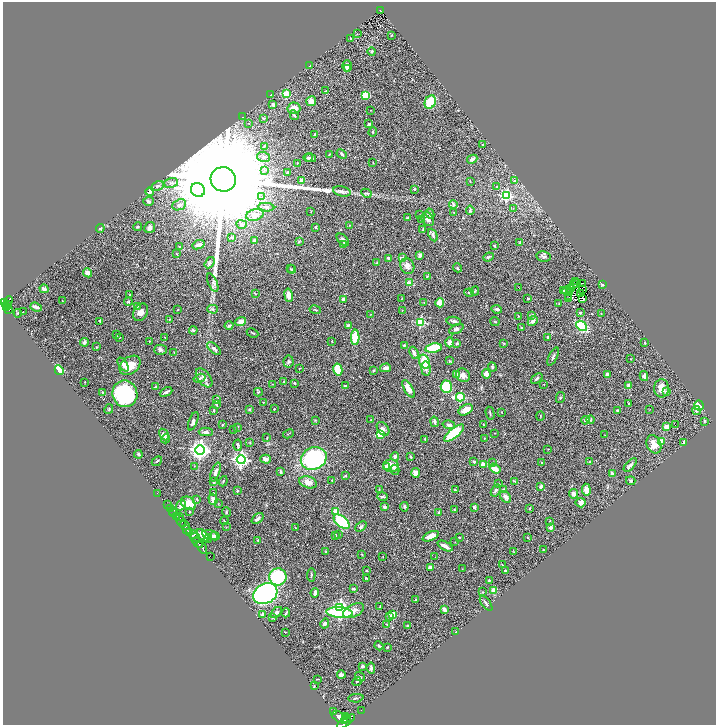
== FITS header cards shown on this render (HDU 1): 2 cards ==
NAXIS1  =                 1427
NAXIS2  =                 1445

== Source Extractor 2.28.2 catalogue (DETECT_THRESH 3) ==
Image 1427 x 1445 px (HDU 1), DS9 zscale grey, zoomed out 1/2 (1 PNG px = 2 x 2 image px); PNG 718 x 727 px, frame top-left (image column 2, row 1445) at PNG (3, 2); each listed source drawn as its Kron ellipse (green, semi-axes under 4 px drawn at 4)
Background 0.527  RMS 0.029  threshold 0.0873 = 3 sigma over >= 5 px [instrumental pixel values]
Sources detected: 457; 43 cannot appear on this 1/2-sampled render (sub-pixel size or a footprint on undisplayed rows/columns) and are neither listed nor drawn; the other 414 listed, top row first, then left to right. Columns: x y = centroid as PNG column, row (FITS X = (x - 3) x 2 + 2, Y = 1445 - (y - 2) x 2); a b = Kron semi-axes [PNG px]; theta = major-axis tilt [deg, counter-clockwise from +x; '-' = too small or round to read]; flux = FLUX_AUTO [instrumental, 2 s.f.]
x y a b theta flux
380 10 3 2 - 110
357 34 2 1 - 1.4
391 35 2 2 - 3.4
351 39 3 2 - 4.4
372 51 4 3 - 6.7
310 66 4 2 - 5.2
347 66 5 5 - 31
347 68 4 3 - 12
326 91 3 2 - 4
286 94 3 3 - 190
270 95 3 2 - 3.3
366 95 4 4 - 170
311 101 5 5 - 43
430 102 7 5 64 140
273 104 3 3 - 24
294 108 6 5 - 46
371 110 2 1 - 1.7
294 115 5 2 - 7.2
242 117 3 2 - 2.1
263 118 3 3 - 5.9
248 123 3 2 - 2.4
369 124 4 3 - 6.9
373 132 5 3 - 5.1
315 135 4 2 - 7.3
483 144 4 2 - 4.7
264 146 4 3 - 5.8
329 154 2 2 - 2.7
342 154 5 3 - 11
264 157 6 5 - 19
308 157 5 4 - 9.6
311 158 6 3 -11 11
472 159 5 3 - 18
373 162 3 1 - 1.8
298 163 2 2 - 3.4
264 170 4 2 - 5.5
288 172 3 2 - 8.9
223 179 13 12 - 430000
302 181 4 3 - 44
470 181 3 2 - 3.2
514 181 3 3 - 11
171 183 7 5 12 21
157 186 7 4 24 14
497 187 3 3 - 4
414 189 4 3 - 5.3
198 190 7 6 - 8600
150 191 4 3 - 22
342 191 9 5 -12 18
366 193 5 3 - 8.6
506 196 4 4 - 560
261 197 3 2 - 3.3
148 201 5 4 - 12
453 204 4 3 - 9.3
179 205 7 5 23 22
266 207 8 3 -5 13
513 208 3 2 - 2.3
470 210 5 3 - 7.4
311 212 2 2 - 2.5
454 212 3 3 - 3.4
430 214 5 4 - 12
255 215 9 5 15 53
420 215 2 2 - 3
407 218 3 2 - 5.5
422 219 3 2 - 3.7
428 219 7 6 - 27
242 224 5 3 - 13
349 225 2 2 - 2.4
138 227 4 3 - 6.3
315 227 3 2 - 5.5
100 228 4 4 - 7.8
150 228 5 5 - 24
423 230 4 2 - 5.4
433 235 7 4 -64 14
232 237 3 3 - 4.8
254 240 3 3 - 15
343 240 7 4 -46 16
299 241 3 3 - 5
520 242 4 3 - 4.8
198 245 6 3 21 22
343 245 3 3 - 4
179 246 3 2 - 3.9
494 246 2 2 - 5.5
176 254 3 2 - 2.3
420 255 4 3 - 13
488 257 5 3 - 7
544 257 7 5 -10 14
388 258 3 3 - 8.6
403 258 2 2 - 64
210 263 6 4 56 10
377 263 3 2 - 3.8
407 266 8 6 -62 31
457 268 5 3 - 5
290 269 2 2 - 2.1
292 269 4 3 - 5.6
88 273 4 4 - 22
427 277 4 2 - 3.1
576 281 2 1 - 2
213 283 10 4 -66 16
410 283 2 2 - 110
574 284 3 1 - 0.29
577 284 2 1 - 2.8
583 284 3 1 - 3.6
603 284 2 1 - 48
519 287 2 1 - 2
44 289 4 3 - 19
570 289 2 1 - 1.4
582 289 2 1 - 2.7
563 290 3 3 - 5
475 291 4 2 - 3.7
566 291 4 2 - 8.2
469 293 4 2 - 4.4
570 293 3 1 - 0.7
581 293 2 1 - 2.8
255 294 4 3 - 5
130 295 3 2 - 6.4
288 295 7 4 -80 38
569 296 2 1 - 2.5
528 298 2 2 - 5.9
569 298 3 2 - 24
344 299 4 3 - 18
402 299 3 2 - 2.7
583 299 2 1 - 0.41
62 301 2 1 - 2.2
8 302 6 4 62 530
128 302 4 3 - 4.9
4 303 3 2 - 290
424 303 2 2 - 2.7
440 303 4 3 - 110
559 304 3 2 - 2.3
8 305 2 1 - 59
137 306 4 3 - 6.1
7 307 2 2 - 110
36 307 6 2 -20 20
8 309 4 2 - 210
212 309 5 4 - 7.6
497 309 5 3 - 14
177 310 2 1 - 3.3
315 310 6 2 -11 4.7
402 310 2 1 - 1.6
23 312 2 2 - 78
140 312 9 6 60 35
580 312 2 2 - 21
18 313 4 3 - 5.5
601 313 3 2 - 2.6
371 314 3 2 - 2.3
532 315 4 3 - 6.4
519 316 3 2 - 3
169 319 3 3 - 4.3
100 321 3 2 - 5.3
241 321 5 3 - 48
454 321 7 3 -11 17
533 321 5 3 - 18
420 322 3 3 - 340
495 322 5 2 - 3.9
348 325 4 3 - 7.1
229 326 4 3 - 13
582 326 6 4 -39 340
521 328 3 2 - 6.2
456 329 8 4 27 16
193 330 4 2 - 7.6
252 333 6 2 -27 4.5
116 335 3 2 - 2.7
120 337 3 2 - 2
164 337 2 2 - 1.5
355 337 8 4 89 190
547 337 3 2 - 4.7
149 341 3 2 - 2.4
332 341 3 2 - 3
84 342 4 3 - 13
450 342 5 4 - 33
457 343 3 2 - 5.7
504 343 3 2 - 4.2
644 343 3 2 - 5.6
404 345 3 2 - 3.8
96 347 2 2 - 2.3
433 348 8 4 11 200
214 349 8 3 -39 13
160 350 6 5 - 16
174 352 3 2 - 2.2
414 353 6 2 -68 21
553 357 10 3 65 15
630 359 2 2 - 2.3
289 361 6 5 - 11
424 361 7 5 -70 140
449 361 3 3 - 4.2
123 364 8 4 -56 19
130 365 12 8 37 68
492 367 4 3 - 10
299 368 3 2 - 2.7
385 368 5 4 - 20
426 368 7 4 -82 17
338 369 6 4 -78 140
59 370 5 3 - 230
373 370 3 3 - 6.3
457 374 3 3 - 56
486 374 5 4 - 36
607 374 4 3 - 15
463 375 7 6 - 26
644 376 5 4 - 13
199 378 6 3 18 9
204 378 11 6 -53 30
537 378 6 2 40 9.8
284 381 3 2 - 3.1
85 382 3 2 - 2.7
295 383 2 2 - 5.9
272 384 3 2 - 2
544 385 2 2 - 2.4
345 386 4 2 - 7.4
629 386 4 3 - 24
155 387 3 2 - 4.1
446 387 6 5 - 260
662 388 9 7 -90 55
408 389 10 4 -60 52
103 392 2 2 - 4.7
166 392 7 2 26 13
258 392 4 3 - 6.4
666 392 4 3 - 18
125 394 13 12 - 640
460 397 4 3 - 400
560 398 5 3 - 6.2
216 400 4 3 - 4.2
263 402 2 2 - 3.8
628 403 2 2 - 5.1
216 404 3 2 - 7.8
699 406 5 5 - 120
109 409 5 3 - 6
250 409 3 2 - 10
274 409 2 2 - 3.5
650 409 3 1 - 1.7
213 410 4 3 - 4.4
466 410 7 5 27 58
617 410 3 2 - 11
696 410 4 3 - 9.2
502 412 3 1 - 1.9
490 413 6 2 -76 5.6
540 416 4 2 - 3.1
315 420 3 2 - 3.6
371 420 2 2 - 1.8
585 420 4 4 - 9.8
591 420 4 3 - 5.3
193 421 10 4 70 18
704 421 4 3 - 5.4
434 422 5 2 - 16
483 424 4 2 - 3.5
222 425 2 2 - 9.3
449 425 6 4 -14 20
676 425 2 1 - 22
237 427 4 3 - 5.2
667 427 3 3 - 48
233 429 3 2 - 2.6
383 429 8 5 -52 20
206 432 7 4 -1 20
454 433 12 5 39 260
495 433 2 2 - 2.1
288 434 5 2 - 4.1
380 434 4 4 - 80
164 435 6 3 -59 28
605 435 3 2 - 2.5
267 438 4 2 - 3.6
485 438 2 2 - 1.9
165 439 5 2 - 5.6
425 439 3 2 - 4.9
662 441 2 2 - 120
250 442 3 3 - 4
684 442 4 2 - 13
654 444 9 7 -65 72
238 445 5 3 - 6.8
548 449 3 2 - 1.6
200 450 5 4 - 3000
138 454 4 3 - 9.7
395 456 4 3 - 15
411 457 3 2 - 7.7
314 458 13 11 25 800
266 459 5 4 - 22
241 460 4 4 - 1700
157 461 6 3 42 7.1
474 462 3 3 - 11
492 462 3 3 - 4.7
542 462 3 2 - 3
590 462 4 3 - 4.5
484 464 3 3 - 81
630 465 8 3 47 15
194 466 2 2 - 2
391 466 7 6 - 76
386 467 4 4 - 29
495 468 6 3 -34 94
395 470 5 4 - 12
216 472 10 4 69 23
281 472 4 2 - 6.9
415 473 5 4 - 29
612 474 4 3 - 17
345 476 3 3 - 5.6
223 481 5 2 - 4.3
332 481 3 2 - 2.6
515 481 4 3 - 5.5
631 481 5 3 - 9.2
214 482 4 3 - 9.5
308 482 9 5 -18 36
498 484 3 2 - 4.1
541 487 3 3 - 16
379 489 2 2 - 2.5
504 489 3 2 - 14
455 490 3 3 - 8.6
496 490 6 4 57 9.3
586 490 6 4 -87 53
237 491 3 2 - 4.8
157 493 2 1 - 13
213 493 2 2 - 2.3
573 494 5 4 - 26
383 497 5 2 - 9.2
505 497 6 4 -50 27
197 499 4 2 - 5.9
213 499 5 3 - 26
188 503 8 6 -36 110
581 503 5 5 - 20
218 504 2 2 - 1.7
167 505 2 1 - 82
181 505 5 4 - 29
384 507 3 3 - 12
404 507 5 3 - 7.2
474 507 4 3 - 10
170 508 3 3 - 260
530 508 4 2 - 4
454 510 3 3 - 4
172 511 2 1 - 270
336 511 3 2 - 68
190 512 2 2 - 2.6
226 512 5 2 - 5.6
439 512 2 2 - 24
174 513 4 2 - 630
176 516 4 2 - 370
180 516 2 1 - 120
258 519 6 3 40 21
180 521 6 2 -52 1700
224 521 4 2 - 3.9
550 521 3 3 - 3.6
342 522 9 5 -40 260
185 525 5 3 - 820
226 527 3 2 - 1.9
361 527 6 3 40 11
550 527 2 2 - 45
295 528 3 2 - 2.7
187 529 3 2 - 210
190 533 3 2 - 370
194 535 4 2 - 390
203 535 8 4 -46 66
210 535 8 4 -15 25
335 535 3 3 - 4.3
339 535 3 2 - 3
214 536 5 4 - 16
431 536 9 4 24 58
195 537 5 2 - 310
459 537 3 2 - 3.9
208 538 4 3 - 12
528 538 2 2 - 3.8
258 540 3 2 - 3.8
455 542 2 1 - 2.1
198 543 6 2 -47 900
445 546 8 3 -27 32
202 547 7 2 -53 1100
543 549 2 2 - 2.7
326 552 3 2 - 2.5
514 552 3 2 - 2.6
362 554 4 2 - 3.2
210 557 3 1 - 35
383 557 3 2 - 1.9
435 557 2 2 - 2.3
502 565 2 1 - 2.7
430 567 3 3 - 30
462 569 3 2 - 1.8
366 571 2 2 - 4.2
505 571 3 2 - 12
311 575 7 2 88 5.1
278 577 8 8 - 340
366 578 3 2 - 6.8
489 580 2 2 - 4.3
353 589 4 3 - 11
493 590 3 3 - 58
483 592 2 2 - 2.4
315 593 4 2 - 25
265 594 13 10 28 2200
416 599 3 2 - 3.2
486 603 9 2 -54 13
380 606 4 2 - 3.8
340 608 3 3 - 1600
444 610 4 2 - 23
353 611 11 6 26 56
276 612 7 4 45 13
339 612 13 5 -5 600
286 613 4 2 - 8.1
263 614 4 3 - 15
393 614 3 2 - 120
390 617 2 2 - 25
272 618 3 3 - 5.9
325 624 5 3 - 16
386 624 3 2 - 4.1
408 626 3 3 - 6.3
285 632 3 2 - 2.9
456 632 3 1 - 2.6
379 646 4 3 - 6.8
387 647 3 2 - 3.9
362 666 2 2 - 15
371 668 6 3 -84 12
341 675 4 4 - 21
360 677 5 3 - 6.8
318 679 3 2 - 4.6
357 681 5 2 - 5
314 686 2 2 - 3
356 698 8 2 4 7.2
361 710 2 1 - 15
333 712 2 1 - 65
345 716 3 2 - 500
340 717 9 5 -30 3600
346 719 4 2 - 810
346 722 10 3 36 2700
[43 sub-pixel or undisplayed-footprint detections neither listed nor drawn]